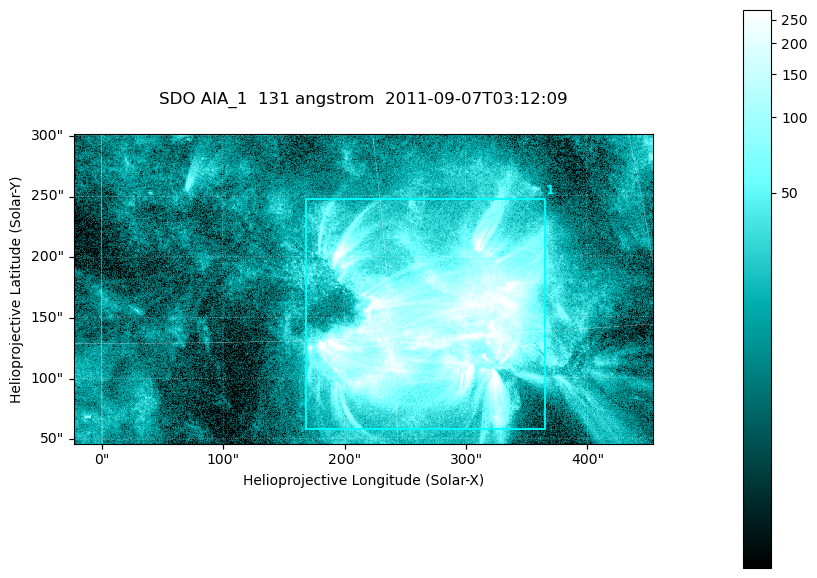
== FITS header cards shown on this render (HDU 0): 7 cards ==
TELESCOP= 'SDO     '           /
INSTRUME= 'AIA_1   '           /
WAVELNTH=                  131 /
WAVEUNIT= 'angstrom'           /
DATE-OBS= '2011-09-07T03:12:09.62' /
CTYPE1  = 'HPLN-TAN'           /
CTYPE2  = 'HPLT-TAN'           /

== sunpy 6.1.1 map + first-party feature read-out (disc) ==
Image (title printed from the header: SDO AIA_1  131 angstrom  2011-09-07T03:12:09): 794 x 424 px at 0.601 arcsec/px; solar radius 952 arcsec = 1585 px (partial field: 4.3% of the solar disc is inside the frame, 100% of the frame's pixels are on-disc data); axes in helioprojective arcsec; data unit not stated in the header (colour bar unlabelled)
Pointing: header CRPIX1/2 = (2043.22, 2045.61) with CRVAL1/2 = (0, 0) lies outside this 794 x 424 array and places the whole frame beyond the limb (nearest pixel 1.29 R_sun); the SolarSoft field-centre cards XCEN/YCEN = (215.6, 173.2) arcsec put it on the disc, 1753 arcsec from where CRPIX/CRVAL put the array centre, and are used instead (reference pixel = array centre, CRVAL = XCEN/YCEN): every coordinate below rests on XCEN/YCEN
Orientation: roll -0.139 deg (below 1 deg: not rotated)
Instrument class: DISC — disc imager (sunpy class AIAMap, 131 A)
Bright regions (active regions / flare kernels): reference = the on-disc median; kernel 7 px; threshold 5 sigma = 62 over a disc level ~15.3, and >= 1.15x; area >= 336 px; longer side >= 5 px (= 3 arcsec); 1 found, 1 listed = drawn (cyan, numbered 1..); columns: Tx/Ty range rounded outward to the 2 arcsec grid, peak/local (2 s.f.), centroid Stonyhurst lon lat
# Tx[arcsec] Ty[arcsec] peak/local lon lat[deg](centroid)
1 168..366 56..248 30 +17 +16